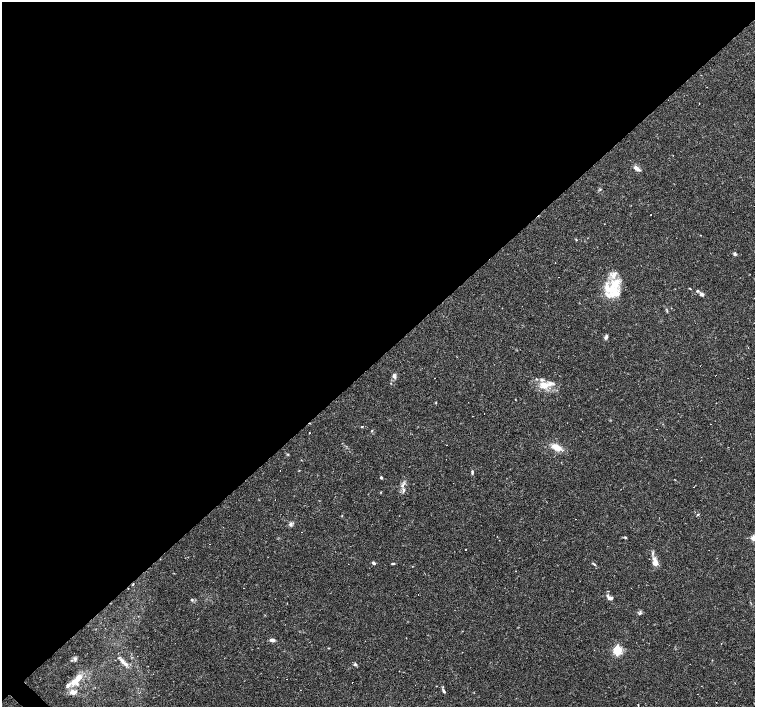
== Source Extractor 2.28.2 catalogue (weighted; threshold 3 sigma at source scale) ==
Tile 2 of 4 x 4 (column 2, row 1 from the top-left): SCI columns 1506-3010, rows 4380-5789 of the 6021 x 6006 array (HDU 1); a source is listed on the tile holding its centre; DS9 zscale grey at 2 x 2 block average (1 PNG px = mean of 2 x 2 image px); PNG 757 x 709 px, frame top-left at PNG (2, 2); no overlay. Shown black and unused: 51% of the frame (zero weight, under 2 of 3 exposures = <1% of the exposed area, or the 3 px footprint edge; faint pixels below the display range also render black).
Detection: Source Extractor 2.28.2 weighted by HDU 2 'WHT'; one run over the whole footprint, this tile lists its part. Background 0.0408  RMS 0.0037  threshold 0.0165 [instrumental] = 3 sigma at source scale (4.5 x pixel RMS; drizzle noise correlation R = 1.50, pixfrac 1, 0.0396/0.0396 arcsec/px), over >= 5 px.
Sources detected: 84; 25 cosmic-ray / hot-pixel residue — not listed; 10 inside a brighter listed object's ellipse — not listed separately; the other 49 listed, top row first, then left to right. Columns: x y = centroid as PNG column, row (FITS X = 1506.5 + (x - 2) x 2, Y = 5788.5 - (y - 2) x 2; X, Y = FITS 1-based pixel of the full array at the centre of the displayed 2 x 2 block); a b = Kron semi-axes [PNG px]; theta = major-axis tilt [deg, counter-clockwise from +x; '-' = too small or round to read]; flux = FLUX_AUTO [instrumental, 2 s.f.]
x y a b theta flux
699 103 2 2 - 0.65
637 168 10 4 -32 3.2
651 215 2 2 - 0.51
604 224 2 2 - 0.27
735 254 4 3 - 1.8
616 283 23 10 61 18
690 288 4 2 - 0.5
697 291 4 3 - 1.3
702 294 5 4 - 2
606 337 5 4 - 2
394 376 7 5 -77 2.5
544 385 15 9 8 11
484 413 2 2 - 0.38
710 424 2 2 - 0.24
362 426 2 2 - 2.6
656 429 2 2 - 0.26
372 431 3 3 - 0.52
309 433 2 2 - 0.49
556 447 13 6 -26 9.4
288 454 4 2 - 0.68
472 472 5 3 - 1.2
381 477 2 2 - 1.7
402 486 6 3 76 2.1
404 490 6 3 84 1.7
698 514 3 3 - 0.71
290 524 6 4 76 2
625 537 4 3 - 0.81
753 538 3 3 - 19
655 562 9 5 -73 6.7
374 563 4 3 - 1.8
393 563 5 2 - 0.85
594 564 7 2 -36 1
412 566 2 2 - 0.29
243 588 2 2 - 0.53
395 594 2 2 - 1.6
610 598 5 3 - 2.5
192 599 3 3 - 0.96
640 613 6 3 31 1.4
272 640 6 3 -10 2.8
328 648 3 2 - 0.44
617 650 3 3 - 80
75 659 5 4 - 1.7
122 662 9 4 -61 3.4
355 664 3 3 - 1.6
78 678 14 7 62 11
68 685 7 4 45 2.8
443 691 5 3 - 1.4
73 692 11 6 13 4.6
638 705 2 2 - 0.67
Isophote crosses this tile's border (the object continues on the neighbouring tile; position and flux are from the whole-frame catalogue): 1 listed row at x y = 753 538
Diffuse or blended objects may show on this block-average render without a row.